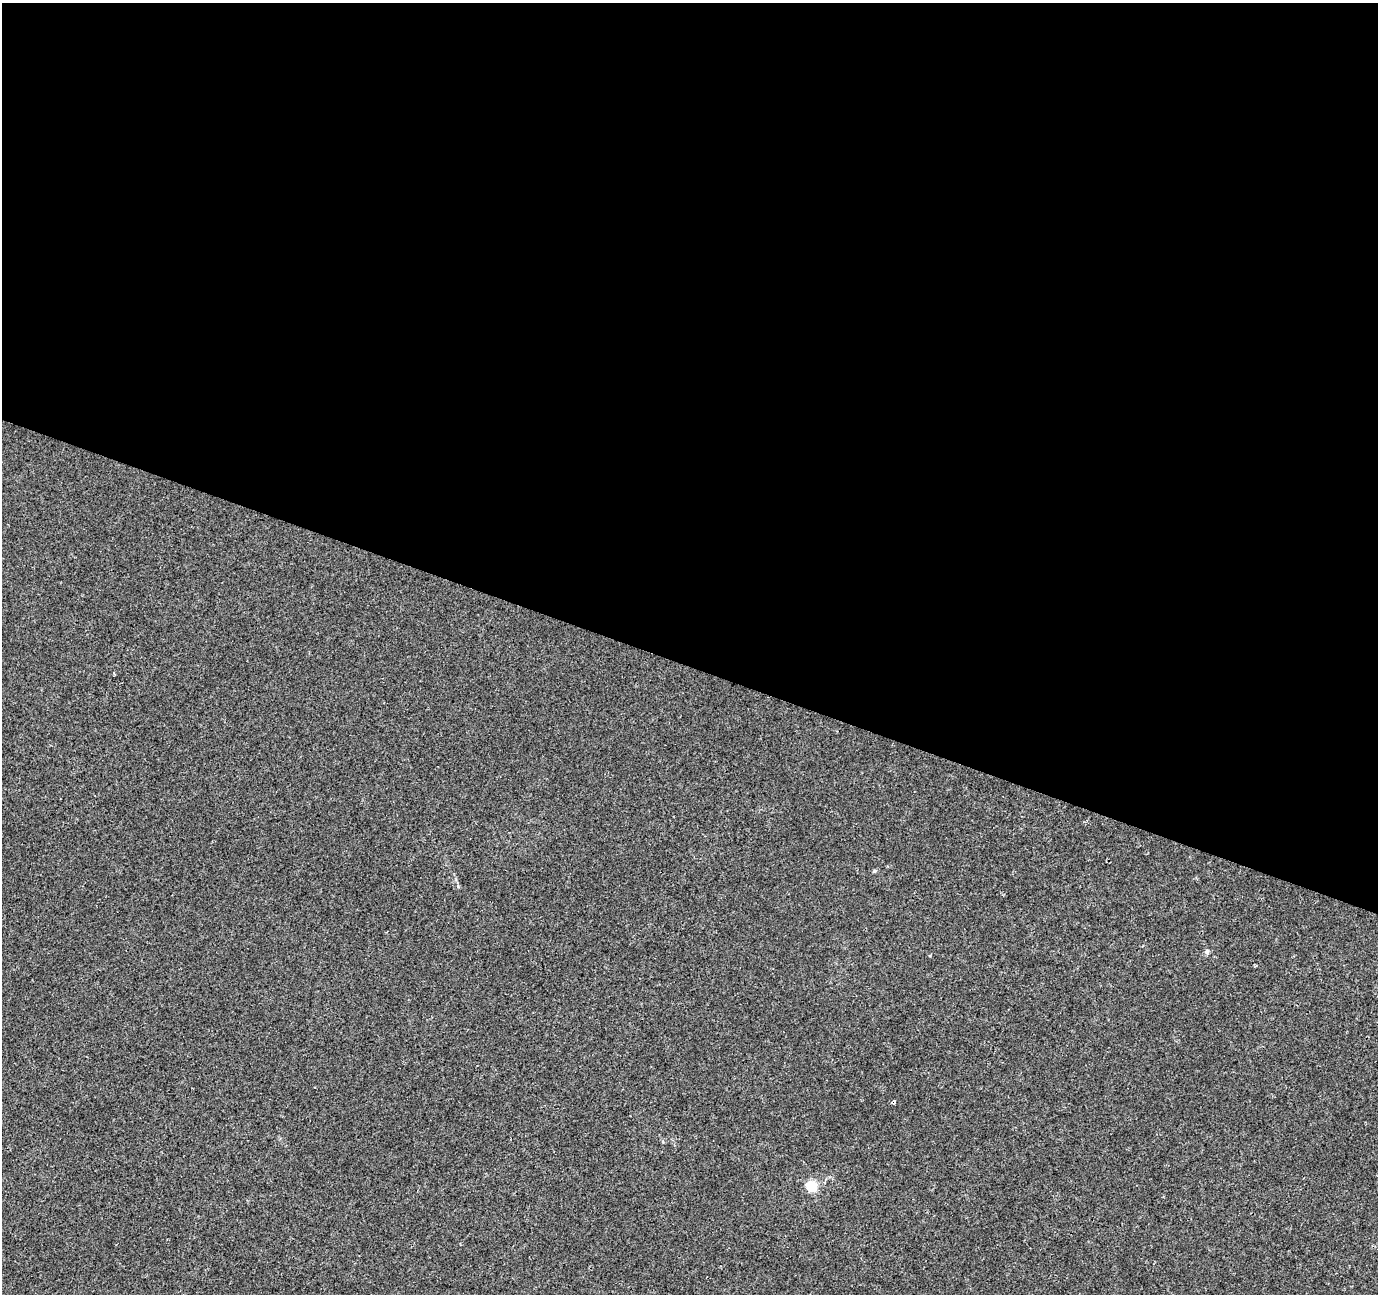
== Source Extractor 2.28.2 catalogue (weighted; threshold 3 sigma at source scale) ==
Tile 3 of 4 x 4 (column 3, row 1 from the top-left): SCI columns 2762-4137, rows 4151-5442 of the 5514 x 5652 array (HDU 1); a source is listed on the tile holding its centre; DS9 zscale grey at full resolution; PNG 1380 x 1296 px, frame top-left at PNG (2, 3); no overlay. Shown black and unused: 51% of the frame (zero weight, under 3 of 4 exposures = <1% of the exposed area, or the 3 px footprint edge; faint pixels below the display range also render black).
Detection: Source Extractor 2.28.2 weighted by HDU 2 'WHT'; one run over the whole footprint, this tile lists its part. Background 1.69e-04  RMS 0.0017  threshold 0.00747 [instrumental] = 3 sigma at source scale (4.5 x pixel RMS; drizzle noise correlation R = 1.50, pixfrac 1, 0.0396/0.0396 arcsec/px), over >= 5 px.
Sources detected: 4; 1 cosmic-ray / hot-pixel residue — not listed; the other 3 listed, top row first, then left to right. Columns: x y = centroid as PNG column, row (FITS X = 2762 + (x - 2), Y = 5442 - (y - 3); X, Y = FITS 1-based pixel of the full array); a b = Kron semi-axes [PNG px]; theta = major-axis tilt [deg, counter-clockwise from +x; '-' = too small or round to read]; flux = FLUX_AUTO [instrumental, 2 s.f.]
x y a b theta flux
114 674 3 3 - 0.18
1207 952 6 6 - 0.35
811 1186 5 5 - 11